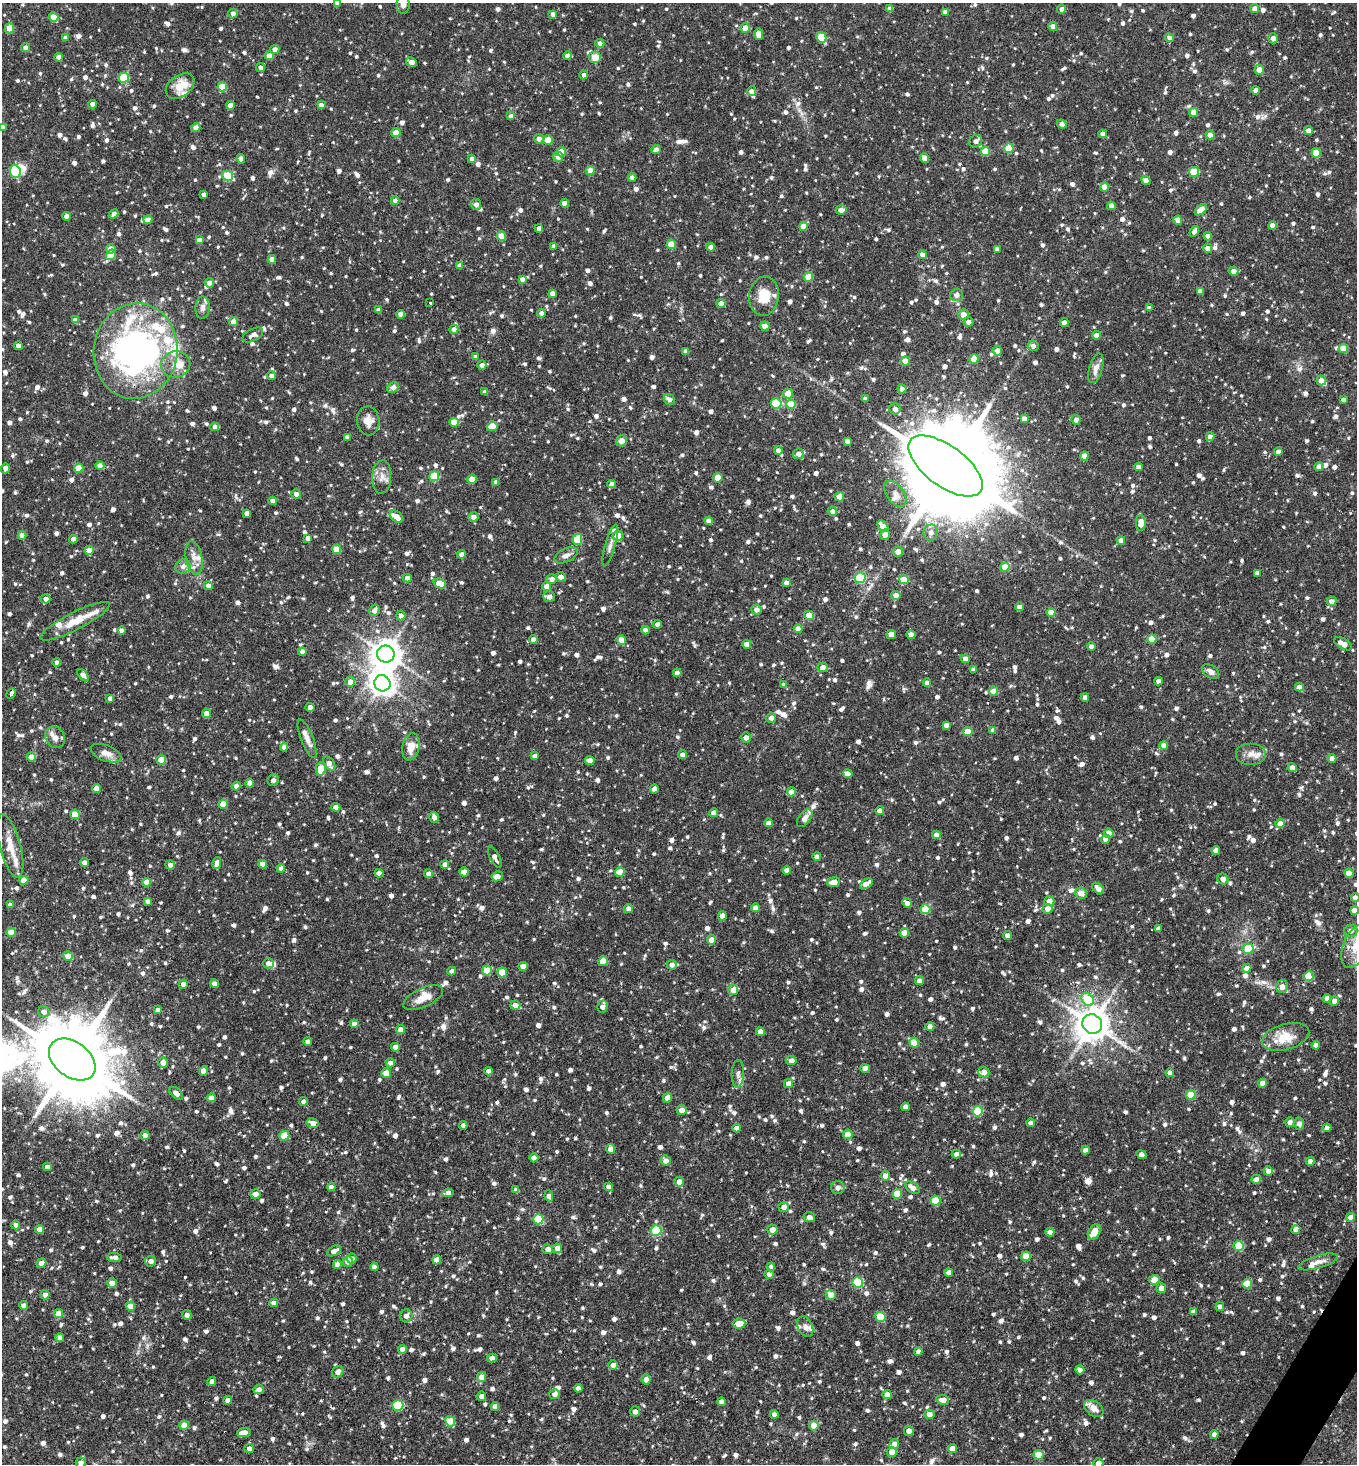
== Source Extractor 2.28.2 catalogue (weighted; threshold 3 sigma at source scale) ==
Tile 6 of 4 x 4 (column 2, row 2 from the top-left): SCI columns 1646-3000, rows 2927-4388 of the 5861 x 5853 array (HDU 1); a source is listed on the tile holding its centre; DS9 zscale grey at full resolution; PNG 1359 x 1466 px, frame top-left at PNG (2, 3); each listed source drawn as its Kron ellipse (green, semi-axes under 4 px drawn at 4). Shown black and unused: <1% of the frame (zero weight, under 2 of 3 exposures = <1% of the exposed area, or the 3 px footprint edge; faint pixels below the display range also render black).
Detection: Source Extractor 2.28.2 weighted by HDU 2 'WHT'; one run over the whole footprint, this tile lists its part. Background 0.0914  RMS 0.0057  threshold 0.0256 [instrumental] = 3 sigma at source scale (4.5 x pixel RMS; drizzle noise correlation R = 1.50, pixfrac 1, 0.05/0.05 arcsec/px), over >= 5 px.
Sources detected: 1583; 2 inside a brighter object's white glare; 1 cosmic-ray / hot-pixel residue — neither listed nor drawn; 40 inside a brighter listed object's ellipse — not listed separately; of the other 1540, all 500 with FLUX_AUTO >= 2.6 (the completeness limit of this list) listed and drawn (1040 fainter detections not listed), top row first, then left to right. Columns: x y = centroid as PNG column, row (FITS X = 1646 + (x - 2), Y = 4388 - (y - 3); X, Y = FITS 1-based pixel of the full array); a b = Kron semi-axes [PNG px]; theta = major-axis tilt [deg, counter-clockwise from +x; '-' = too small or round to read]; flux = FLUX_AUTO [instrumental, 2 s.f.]
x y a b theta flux
337 3 4 4 - 3.2
403 4 9 6 -86 3.4
890 9 4 4 - 4
1062 9 4 4 - 2.7
1255 9 4 4 - 4.9
945 12 4 4 - 3.3
233 14 5 4 - 3.3
553 14 4 4 - 3.2
54 17 5 4 - 8.4
1053 26 4 4 - 3.7
10 28 5 4 - 14
745 28 4 4 - 9.4
758 34 6 4 -84 6.3
821 37 5 5 - 20
65 38 4 4 - 3.7
1169 38 4 4 - 2.8
1273 38 5 4 - 3.2
600 43 4 4 - 2.9
26 48 4 4 - 3
275 49 5 4 - 2.9
567 55 4 4 - 3.4
269 56 4 4 - 5.7
59 57 4 4 - 3.1
595 57 6 6 - 8.4
411 62 6 4 -31 4.8
261 67 4 4 - 2.6
1259 70 5 5 - 6
584 75 4 4 - 2.9
124 78 5 5 - 29
180 86 16 10 36 11
222 87 5 4 - 15
1256 90 4 4 - 3.3
751 91 5 4 - 3
93 104 4 4 - 3.4
230 105 4 4 - 4.2
321 105 4 4 - 3
1194 112 4 4 - 7.6
511 116 4 4 - 3
1062 124 5 4 - 2.8
2 127 4 4 - 3
196 127 4 4 - 3.9
1308 130 4 4 - 3.2
396 133 4 4 - 7
1103 134 4 4 - 3.4
1210 135 4 4 - 3.6
539 139 5 4 - 3.5
548 140 5 4 - 14
976 141 7 6 - 2.9
1009 148 5 4 - 15
656 150 4 4 - 3.5
985 151 5 4 - 11
561 152 5 4 - 6.3
1316 153 5 4 - 14
558 157 5 5 - 3
925 158 5 4 - 7
241 159 4 4 - 3.1
472 159 4 4 - 3.5
15 171 6 5 - 22
590 171 4 4 - 8.5
1194 172 5 5 - 19
228 176 6 5 - 21
632 178 4 4 - 3.5
1146 180 5 4 - 3.1
1104 187 4 4 - 5.7
204 195 4 4 - 2.6
395 201 4 4 - 3.1
565 203 4 4 - 3.9
476 204 5 5 - 2.8
1111 206 4 4 - 2.9
841 210 5 4 - 4.1
1201 210 7 4 39 8
114 214 5 4 - 3.2
66 216 4 4 - 3.4
148 220 4 4 - 4.2
1178 220 4 4 - 4.5
803 226 4 4 - 8.2
1273 226 4 4 - 5.3
539 228 4 4 - 3.2
1194 231 5 4 - 3.4
501 236 4 4 - 11
1208 236 4 4 - 4.2
199 240 4 4 - 4
671 244 5 4 - 14
554 246 4 4 - 3.1
711 247 4 4 - 4.4
1208 248 4 4 - 3.6
111 249 5 4 - 3.5
997 249 4 4 - 2.7
111 255 5 4 - 15
922 255 4 4 - 3.1
272 259 4 4 - 5.5
460 266 4 4 - 3.4
1233 271 5 4 - 3.8
808 277 5 4 - 10
522 279 4 4 - 3.1
209 283 5 4 - 3.2
1200 291 4 4 - 3.5
552 293 4 4 - 3.1
956 295 6 6 - 3.2
764 296 20 15 83 13
430 303 3 3 - 3.2
721 304 4 4 - 4.5
203 308 11 7 87 2.7
1149 308 4 4 - 2.7
379 310 4 4 - 3.3
541 313 4 4 - 2.8
401 314 4 4 - 3.6
963 314 5 5 - 5
75 320 4 4 - 3.2
234 322 4 4 - 5.7
968 322 5 5 - 3.1
1064 323 4 4 - 3.7
765 326 4 4 - 7.4
454 329 4 4 - 3.5
253 335 11 6 27 3.4
1097 335 4 4 - 4.1
18 346 4 4 - 3.1
1033 346 5 5 - 2.8
1343 348 4 4 - 13
135 351 48 42 81 210
686 351 4 4 - 3.2
997 351 5 5 - 4.1
476 357 4 4 - 2.9
974 359 5 4 - 8.4
905 361 4 4 - 6.3
176 364 15 13 13 9.7
482 365 4 4 - 3.6
1096 368 15 6 74 4.1
272 376 4 4 - 2.9
1321 380 5 5 - 3.8
393 387 6 5 - 4.1
902 389 4 4 - 2.6
485 392 4 4 - 2.7
788 394 5 5 - 8.1
669 399 6 5 - 2.8
865 399 4 4 - 2.8
1344 400 4 4 - 3.6
776 403 5 5 - 32
791 404 5 4 - 20
895 409 6 5 - 3.5
1024 419 4 4 - 4.2
1076 420 5 4 - 3.1
368 421 14 11 -84 6
454 422 4 4 - 9.5
492 426 5 4 - 9.6
215 427 4 4 - 3.1
347 437 4 4 - 3.3
1210 437 4 4 - 2.9
621 441 5 5 - 4.8
847 441 4 4 - 2.8
778 450 4 4 - 2.7
1278 452 4 4 - 3
798 454 5 5 - 3.3
1084 456 4 4 - 8
100 466 4 4 - 6.9
945 466 43 20 -36 16000
1139 467 4 4 - 3.4
1319 467 4 4 - 3.8
5 468 5 4 - 3.2
79 468 4 4 - 10
434 476 5 5 - 22
382 477 17 9 86 4.8
718 478 4 4 - 11
472 479 5 4 - 9.7
496 482 4 4 - 2.6
612 484 4 4 - 3.1
296 494 4 4 - 3
895 494 15 8 -54 4.6
839 497 5 4 - 5.2
273 501 4 4 - 3.2
832 511 5 4 - 2.9
247 513 4 4 - 3.7
396 517 8 5 -40 5.2
473 517 5 4 - 3.4
709 521 4 4 - 4.5
1141 523 8 5 90 7.2
883 526 6 4 -47 7.5
931 533 8 7 - 3.5
22 535 4 4 - 3.2
618 535 5 5 - 9.2
885 535 5 4 - 4.2
308 538 4 4 - 4.1
73 539 4 4 - 3.7
577 539 5 5 - 18
1121 540 4 4 - 3.1
610 545 22 5 74 3
336 549 4 4 - 12
89 550 4 4 - 7.2
898 552 5 5 - 4.2
461 554 4 4 - 3.2
566 555 12 6 25 3.1
194 558 17 8 -79 4.9
183 566 7 7 - 3.3
1005 567 4 4 - 12
1257 573 4 4 - 2.8
561 577 5 4 - 3.8
407 578 4 4 - 3.3
860 578 6 5 - 43
552 579 5 5 - 3.1
904 580 5 4 - 12
440 583 6 4 -18 14
786 583 4 4 - 3.2
208 586 4 4 - 2.9
547 586 4 4 - 5.8
896 595 4 4 - 3.9
549 597 6 5 - 3.5
46 599 5 4 - 3
1332 601 5 5 - 3.4
1019 607 4 4 - 3.5
374 610 6 5 - 3.6
756 610 5 5 - 3.5
1051 612 4 4 - 7.4
809 615 5 4 - 8.2
401 616 5 4 - 3.3
75 621 39 9 27 13
658 624 4 4 - 2.9
798 629 4 4 - 3.9
122 630 4 4 - 3.4
645 630 4 4 - 3.4
891 634 4 4 - 6.5
911 635 4 4 - 4.5
533 639 4 4 - 3.4
1152 639 4 4 - 8.4
621 640 4 4 - 7.4
747 644 4 4 - 4.5
1343 644 10 5 -29 7
1091 647 4 4 - 3.3
302 652 4 4 - 3.2
386 654 9 8 - 830
965 659 4 4 - 3.5
57 662 4 4 - 2.8
822 667 5 4 - 3
973 669 4 4 - 2.7
1211 672 9 6 -34 3.1
677 673 4 4 - 3.6
83 675 7 4 -49 4
1158 681 4 4 - 3
350 682 5 5 - 3.6
382 683 8 8 - 530
927 683 4 4 - 3.5
784 685 4 4 - 2.9
1299 687 4 4 - 3.9
994 691 4 4 - 7.5
11 693 5 3 - 4.7
1085 697 4 4 - 3.7
110 698 4 4 - 2.6
310 707 4 4 - 5.4
206 713 5 4 - 4.6
771 718 5 5 - 3.2
946 725 4 4 - 2.8
993 730 4 4 - 3.4
968 732 4 4 - 12
55 737 11 9 -61 3.3
746 737 5 5 - 3.1
307 739 20 6 -68 4.2
1164 746 4 4 - 4.8
284 747 4 4 - 3.7
411 747 14 8 78 7.3
106 753 16 8 -21 4.6
1251 754 15 11 0 5.3
682 755 4 4 - 2.8
535 756 4 4 - 3.5
31 757 4 4 - 6.9
1332 758 4 4 - 4.6
161 760 5 4 - 13
590 761 5 4 - 4
329 764 8 5 -54 4.2
1292 768 4 4 - 4
321 769 7 5 80 15
848 774 5 4 - 5.3
273 780 6 5 - 2.7
250 783 4 4 - 3.2
236 786 4 4 - 2.7
96 789 4 4 - 6.9
654 789 5 4 - 3.3
792 792 4 4 - 5.5
223 804 4 4 - 9.4
336 807 4 4 - 4.1
880 811 4 4 - 3.3
714 813 4 4 - 4.5
75 814 4 4 - 15
434 817 5 4 - 3.3
805 818 10 6 52 3.1
768 823 4 4 - 3.1
1280 823 4 4 - 5.4
1109 833 5 4 - 6.3
936 835 4 4 - 3.3
1106 839 5 4 - 3.4
10 846 33 10 -75 10
1216 850 4 4 - 3.3
495 857 11 5 -63 3
817 857 4 4 - 3.2
84 862 4 4 - 3.2
217 863 6 4 80 4.5
263 864 4 4 - 3.6
445 864 4 4 - 3.4
170 865 4 4 - 2.6
281 868 4 4 - 3.1
787 870 4 4 - 2.9
464 872 4 4 - 6.3
620 872 5 4 - 8.1
379 873 4 4 - 4.5
1349 873 4 4 - 11
428 874 4 4 - 3.9
497 876 6 4 28 3.3
1223 879 6 5 - 3.5
24 880 4 4 - 9.5
146 882 4 4 - 7.1
834 882 6 5 - 4.8
866 884 7 4 35 5.7
1098 889 7 4 -44 3.6
1081 893 6 5 - 5.1
1355 897 4 4 - 4
148 901 4 4 - 3
1049 901 5 5 - 4
907 903 5 4 - 3.3
10 905 4 4 - 3.2
756 908 4 4 - 5.8
628 909 4 4 - 2.6
925 909 5 5 - 16
1047 909 5 5 - 4.1
1355 911 4 4 - 5.6
722 916 4 4 - 3.4
1159 929 4 4 - 3.2
1351 931 7 6 - 3
11 932 4 4 - 8.3
904 933 4 4 - 8.4
1008 935 4 4 - 3.7
712 940 4 4 - 6.9
1355 946 23 12 69 12
1248 949 5 5 - 16
68 956 5 4 - 6.6
603 961 5 4 - 9.6
268 963 5 5 - 3.3
672 965 5 5 - 2.7
523 966 4 4 - 4.6
1247 968 4 4 - 3.6
487 970 5 5 - 11
452 971 4 4 - 2.9
502 972 5 5 - 13
1308 976 5 5 - 16
919 981 4 4 - 3.2
183 984 4 4 - 3.4
215 984 4 4 - 3.9
1282 987 6 6 - 3.8
733 990 5 5 - 4.6
423 997 21 9 25 9.6
1327 998 4 4 - 3.3
1087 999 7 5 -50 30
1334 1001 5 4 - 4.3
515 1005 5 4 - 2.9
602 1007 6 5 - 3.3
158 1010 4 4 - 3.1
44 1012 6 5 - 3.1
354 1024 4 4 - 4.3
1092 1024 10 9 - 1200
930 1027 4 4 - 4.5
401 1030 4 4 - 5.3
760 1032 4 4 - 3.3
1285 1037 24 13 16 14
308 1041 4 4 - 2.6
914 1043 5 5 - 15
1316 1045 4 4 - 4.5
395 1047 4 4 - 5.3
72 1060 26 17 -37 7700
791 1061 5 4 - 4.3
163 1062 5 5 - 3.4
390 1063 4 4 - 2.9
865 1068 4 4 - 5.9
203 1071 4 4 - 6.3
489 1071 4 4 - 3
984 1072 5 5 - 3.6
386 1073 5 4 - 12
1170 1073 4 4 - 3.6
738 1074 14 6 87 2.7
788 1083 4 4 - 3.9
1263 1083 4 4 - 6.3
176 1093 8 5 -42 3.1
1191 1095 5 5 - 14
211 1098 4 4 - 4.6
667 1098 5 4 - 4.3
303 1101 4 4 - 2.8
905 1107 4 4 - 2.6
681 1110 5 5 - 4.1
978 1111 5 5 - 28
1290 1122 5 4 - 3
312 1123 6 4 -12 3.7
1031 1123 4 4 - 2.7
1299 1124 6 5 - 3.1
463 1125 4 4 - 2.9
737 1128 4 4 - 3.4
1327 1128 4 4 - 2.6
848 1134 5 5 - 12
145 1135 4 4 - 3.5
284 1136 5 5 - 17
610 1149 5 4 - 3
1085 1150 4 4 - 3.4
956 1154 4 4 - 3.1
1141 1155 5 4 - 3.6
534 1158 4 4 - 3.9
666 1160 5 5 - 3.6
1310 1161 4 4 - 3.5
47 1167 4 4 - 2.8
1268 1171 5 4 - 3
885 1176 5 5 - 3.9
1256 1179 5 4 - 3.6
679 1182 5 5 - 3.9
331 1187 4 4 - 2.9
609 1187 4 4 - 3.1
838 1188 7 6 - 3.5
912 1188 8 5 -37 4.2
516 1190 4 4 - 2.9
448 1193 5 4 - 3
255 1194 5 5 - 3.7
897 1194 5 5 - 13
549 1196 6 4 -82 3.6
935 1201 5 5 - 16
784 1207 5 5 - 3.5
809 1217 6 5 - 2.6
1350 1217 4 4 - 3.7
538 1219 5 5 - 30
16 1225 4 4 - 2.7
40 1229 4 4 - 6.2
1296 1229 4 4 - 5.5
656 1230 5 5 - 36
772 1230 5 5 - 4.2
1050 1232 4 4 - 2.8
1094 1232 8 6 59 6.4
1239 1246 5 5 - 28
557 1248 5 4 - 4.6
548 1249 5 5 - 3.5
334 1251 7 4 29 3.5
1026 1256 5 4 - 10
114 1257 7 4 -4 2.9
352 1259 5 5 - 3.4
437 1260 4 4 - 5.9
151 1261 5 5 - 2.9
347 1262 5 5 - 2.9
1318 1262 20 6 16 4.1
41 1263 5 4 - 3.6
337 1264 4 4 - 3.5
374 1267 4 4 - 3.3
771 1267 4 4 - 2.7
949 1272 4 4 - 3.5
769 1274 5 4 - 2.8
1154 1280 5 5 - 6.4
858 1282 5 5 - 34
112 1283 4 4 - 4.4
1247 1284 5 4 - 11
1161 1288 5 5 - 4.7
45 1295 5 4 - 3
831 1295 5 5 - 6.3
274 1303 4 4 - 4.1
24 1305 4 4 - 3.5
130 1306 4 4 - 6.9
1220 1306 4 4 - 2.8
1193 1312 4 4 - 2.9
59 1314 4 4 - 9.7
187 1315 5 5 - 2.9
406 1316 6 6 - 3.2
880 1317 5 5 - 19
739 1324 6 5 - 10
805 1327 11 7 -65 2.6
60 1338 4 4 - 3.2
402 1349 4 4 - 3.5
918 1351 4 4 - 2.8
492 1358 5 4 - 3.1
613 1365 5 4 - 3.2
1080 1370 5 4 - 2.9
338 1372 6 5 - 3.3
482 1377 5 4 - 6.8
646 1380 5 4 - 3.2
212 1381 4 4 - 2.8
578 1388 4 4 - 3.1
259 1389 5 5 - 3
555 1394 5 5 - 2.9
887 1395 4 4 - 4.8
481 1396 5 4 - 2.8
228 1400 4 4 - 3.1
943 1400 6 5 - 4.7
721 1402 4 4 - 2.9
398 1405 5 5 - 33
495 1406 4 4 - 3.3
1094 1408 11 7 -36 4.6
635 1411 5 5 - 2.9
774 1414 4 4 - 3.6
929 1414 5 5 - 3.3
450 1421 5 5 - 13
184 1425 5 4 - 10
814 1426 5 5 - 6.5
909 1431 5 4 - 3.6
244 1432 7 4 4 4.4
1214 1434 4 4 - 3.1
894 1444 5 5 - 3.7
952 1448 4 4 - 3.9
249 1449 5 4 - 2.8
892 1452 5 5 - 4.8
1039 1455 5 5 - 13
81 1463 5 5 - 2.7
1098 1463 5 5 - 3
Overlapping masked pixels (flux is a lower limit): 1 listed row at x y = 135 351
Isophote crosses this tile's border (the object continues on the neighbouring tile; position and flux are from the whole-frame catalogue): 9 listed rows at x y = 337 3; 403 4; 2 127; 10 846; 1355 897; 1355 911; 1355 946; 81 1463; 1098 1463